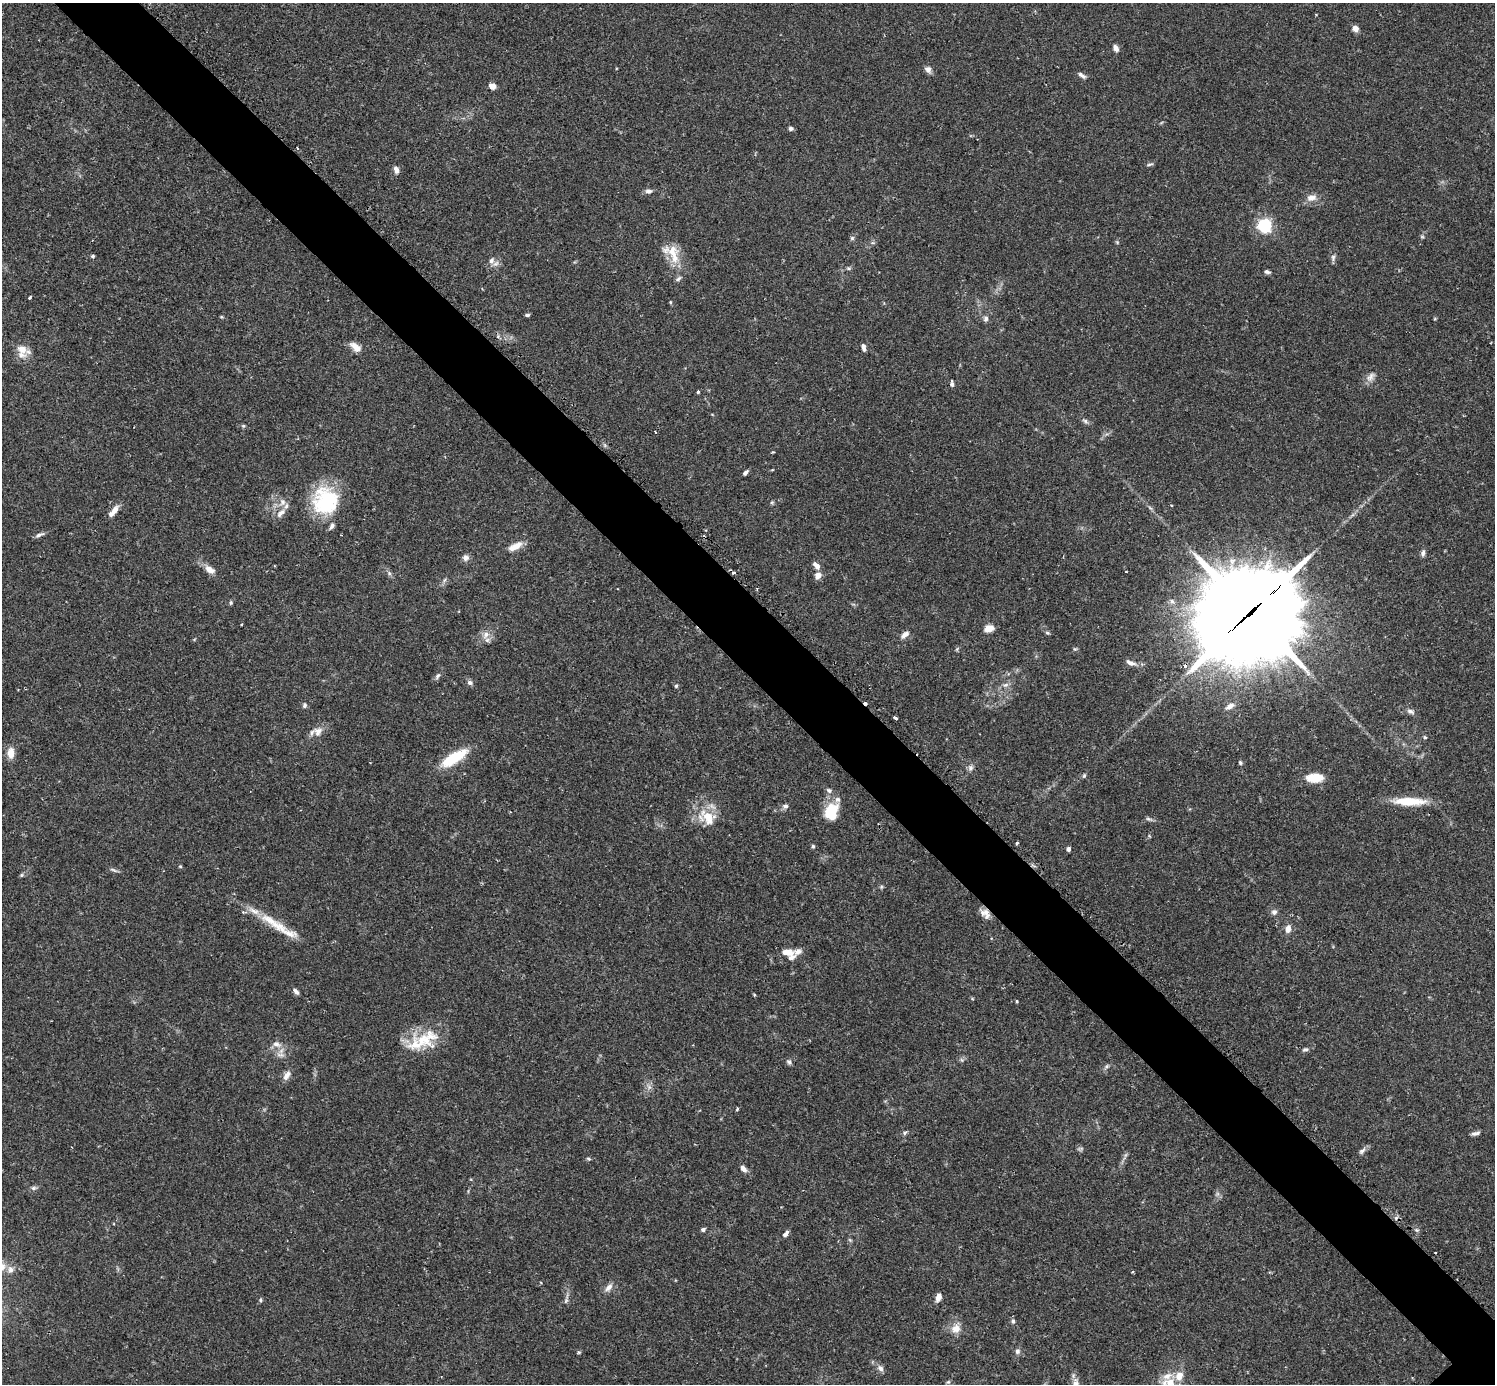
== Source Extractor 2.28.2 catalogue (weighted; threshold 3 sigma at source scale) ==
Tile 11 of 4 x 4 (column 3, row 3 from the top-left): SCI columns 3025-4517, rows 1573-2954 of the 6041 x 6040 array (HDU 1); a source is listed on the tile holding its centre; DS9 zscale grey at full resolution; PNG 1497 x 1386 px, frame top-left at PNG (2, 3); no overlay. Shown black and unused: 6% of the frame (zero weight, under 2 of 3 exposures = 2% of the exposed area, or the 3 px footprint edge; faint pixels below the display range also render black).
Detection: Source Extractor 2.28.2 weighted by HDU 2 'WHT'; one run over the whole footprint, this tile lists its part. Background 0.106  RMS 0.006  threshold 0.0269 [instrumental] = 3 sigma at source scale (4.5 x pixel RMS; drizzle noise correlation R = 1.50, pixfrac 1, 0.05/0.05 arcsec/px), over >= 5 px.
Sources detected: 151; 6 cosmic-ray / hot-pixel residue — not listed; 16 inside a brighter listed object's ellipse — not listed separately; the other 129 listed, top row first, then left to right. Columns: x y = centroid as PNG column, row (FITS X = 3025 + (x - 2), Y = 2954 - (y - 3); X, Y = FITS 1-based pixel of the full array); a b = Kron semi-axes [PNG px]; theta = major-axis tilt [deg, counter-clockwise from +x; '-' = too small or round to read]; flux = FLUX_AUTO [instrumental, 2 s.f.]
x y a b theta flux
1355 28 7 6 - 3.5
1116 48 8 6 -61 2.7
928 69 8 7 - 2.8
1082 75 12 5 -32 2
492 86 7 6 - 3.7
791 128 5 5 - 1.4
297 148 3 2 - 0.82
1150 164 9 3 9 0.97
396 170 9 6 -70 2.5
648 191 7 6 - 2.3
1311 198 15 9 14 4.3
1264 225 6 6 - 130
1422 237 6 4 -1 0.76
852 238 5 5 - 1
1117 242 5 4 - 0.68
672 251 17 14 43 9.4
93 256 5 4 - 0.81
1333 258 10 6 84 1.8
496 264 9 7 37 2.4
849 268 7 4 0 0.94
1267 272 7 4 -19 1.5
678 279 9 5 35 1.4
30 297 4 3 - 1.1
670 302 5 3 - 0.57
527 315 6 4 9 1
221 317 5 4 - 0.63
986 319 8 6 86 1.7
355 347 14 8 -37 5.1
863 347 7 4 -74 2.6
22 349 18 11 -49 6.9
1370 377 15 8 55 3.5
952 384 7 4 -88 1.5
698 392 3 3 - 4.2
1085 421 9 5 -31 1.5
243 426 5 5 - 0.82
772 470 5 3 - 0.45
745 473 7 4 48 1.5
325 501 31 29 -90 43
282 502 11 9 75 3.9
772 502 5 5 - 0.81
114 510 15 6 56 4.7
281 513 17 8 44 4.2
40 535 12 4 23 1.9
515 546 20 8 27 6.4
1423 553 10 5 88 1.6
466 557 9 8 - 2.5
817 566 9 5 -45 3.5
210 570 13 8 -33 4.9
389 573 6 5 - 1.2
818 575 7 6 - 4.1
444 580 6 4 70 1
231 603 6 4 71 0.87
1251 612 43 34 35 8200
989 628 7 6 - 8.3
1047 633 6 4 -21 0.95
486 635 12 8 50 4.1
905 635 12 6 38 3
957 649 7 3 53 0.75
1075 649 6 4 -41 0.78
1130 663 15 6 -22 3.1
437 676 9 5 52 1.6
470 682 7 6 - 1.7
1006 685 8 6 20 2
676 686 6 4 74 0.95
305 705 7 5 79 1.3
1230 706 12 7 29 3
1410 711 11 6 -28 2
895 718 4 3 - 1.5
319 730 13 8 -5 4.1
1425 737 5 4 - 0.74
11 753 15 8 88 5.5
454 758 31 10 32 24
1240 763 6 5 - 1
971 768 8 7 - 2.1
1084 776 6 4 64 0.91
1315 778 14 7 1 17
829 790 8 6 -18 1.7
1409 801 39 9 -1 18
785 806 7 7 - 1.8
831 812 19 14 69 16
708 817 25 17 -45 15
1148 819 8 5 -19 1.3
1017 843 3 3 - 1.2
813 846 5 4 - 1.2
1068 849 5 4 - 1.6
180 866 5 4 - 0.65
114 870 11 4 -25 1.4
21 875 6 4 88 0.76
881 887 6 4 47 0.81
243 912 5 3 - 0.72
1274 912 8 7 - 2
985 913 13 9 -39 4.5
270 920 30 11 -28 13
1288 929 10 7 79 3.7
787 952 16 8 -9 6.2
296 991 8 5 -46 1.8
1017 1002 3 3 - 1
277 1044 12 8 -18 3.9
415 1045 27 20 -2 16
1305 1049 8 5 11 1.3
280 1055 12 5 -5 2.5
962 1060 6 4 -45 0.97
789 1062 7 6 - 1.5
1106 1066 7 5 36 1.3
287 1075 14 7 59 3.5
737 1109 4 3 - 0.72
905 1133 7 5 57 1.1
1475 1133 11 5 9 2
1081 1149 9 3 21 0.89
1362 1151 12 5 44 2
588 1159 6 4 -20 0.79
743 1169 8 5 -49 2.9
33 1188 6 5 - 1.3
703 1229 6 5 - 1.4
786 1234 9 5 50 2
850 1240 6 4 -44 0.76
1435 1253 3 2 - 0.77
10 1270 10 8 -85 3.2
1133 1272 3 3 - 0.86
608 1287 12 7 47 3.2
938 1297 9 5 69 3.6
261 1300 5 5 - 0.89
1013 1321 6 5 - 1.4
956 1329 13 11 21 5.7
1017 1351 7 6 - 1.8
579 1352 5 4 - 0.74
880 1368 9 7 -50 2.5
948 1382 6 4 40 0.81
1170 1383 23 14 69 14
Overlapping masked pixels (flux is a lower limit): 2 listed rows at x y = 1251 612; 985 913
Isophote crosses this tile's border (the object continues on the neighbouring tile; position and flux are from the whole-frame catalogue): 1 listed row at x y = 1170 1383